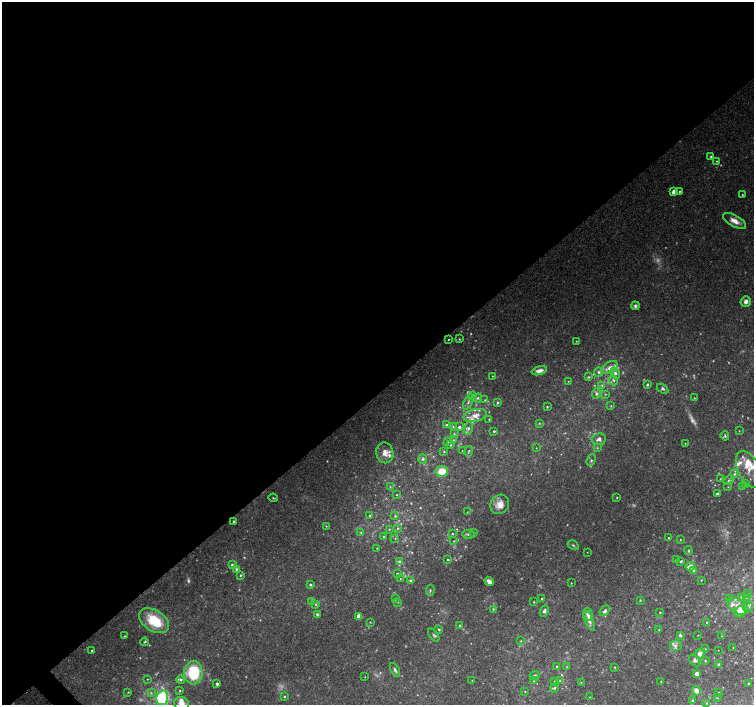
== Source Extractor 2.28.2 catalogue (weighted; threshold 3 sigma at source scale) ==
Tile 2 of 4 x 4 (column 2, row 1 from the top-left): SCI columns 1511-3013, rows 4433-5838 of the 6018 x 5986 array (HDU 1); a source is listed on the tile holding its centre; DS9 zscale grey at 2 x 2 block average (1 PNG px = mean of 2 x 2 image px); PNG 756 x 707 px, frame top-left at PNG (2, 2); each listed source drawn as its Kron ellipse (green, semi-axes under 4 px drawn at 4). Shown black and unused: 56% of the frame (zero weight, under 3 of 4 exposures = <1% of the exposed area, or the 3 px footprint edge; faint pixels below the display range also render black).
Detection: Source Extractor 2.28.2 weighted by HDU 2 'WHT'; one run over the whole footprint, this tile lists its part. Background 0.0896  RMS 0.0054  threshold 0.0243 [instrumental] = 3 sigma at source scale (4.5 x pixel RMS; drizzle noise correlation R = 1.50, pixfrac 1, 0.0396/0.0396 arcsec/px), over >= 5 px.
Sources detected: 240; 33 too faint to see at this stretch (2 x 2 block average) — neither listed nor drawn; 24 inside a brighter listed object's ellipse — not listed separately; the other 183 listed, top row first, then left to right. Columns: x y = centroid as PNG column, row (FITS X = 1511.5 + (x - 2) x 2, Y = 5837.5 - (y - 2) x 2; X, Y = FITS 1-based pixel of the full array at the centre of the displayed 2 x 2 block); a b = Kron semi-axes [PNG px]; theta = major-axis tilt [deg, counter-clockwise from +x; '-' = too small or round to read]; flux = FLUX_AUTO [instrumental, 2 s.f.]
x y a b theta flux
711 156 3 2 - 1.3
717 161 2 2 - 0.82
679 191 3 3 - 1.4
674 192 3 3 - 20
742 195 2 2 - 0.78
734 221 13 5 -28 11
746 301 5 5 - 5.8
635 306 4 4 - 2.9
448 339 2 2 - 0.71
459 339 3 2 - 1.1
576 341 3 2 - 0.74
610 367 9 5 30 8.5
539 371 8 3 16 6.2
598 372 5 4 - 2.9
615 373 6 4 -56 4.4
492 376 2 2 - 0.61
589 377 4 3 - 1.5
614 380 5 3 - 2.2
568 381 2 2 - 0.52
602 385 4 3 - 1.8
647 385 3 3 - 1.8
663 389 6 4 -36 2.5
596 394 5 4 - 2.6
605 394 3 3 - 0.91
473 395 4 3 - 2.4
477 398 4 3 - 2.3
694 398 3 2 - 0.83
485 400 3 3 - 1.2
468 402 8 3 67 3.3
498 403 3 3 - 1.6
611 406 3 2 - 0.88
547 407 2 2 - 1.2
475 415 11 6 13 9.9
489 419 2 2 - 0.58
539 423 3 3 - 1
446 425 3 3 - 2
453 427 3 3 - 1.1
459 427 3 2 - 2.6
468 428 6 4 74 3.1
494 431 2 2 - 1.8
739 431 2 2 - 0.54
454 434 4 3 - 1.5
725 436 5 3 - 1.9
599 439 7 6 - 6
453 440 3 2 - 0.69
447 442 3 2 - 1.2
685 443 2 2 - 0.62
451 445 2 2 - 1.1
536 448 2 2 - 0.6
597 448 3 3 - 1.1
463 450 2 2 - 1
469 451 5 2 - 1.3
444 452 3 2 - 1
385 453 10 8 -78 11
423 459 4 4 - 2.3
591 460 6 3 66 2.1
749 469 20 11 -64 22
442 471 6 5 - 21
734 474 3 3 - 1.8
720 479 4 2 - 0.84
728 480 5 3 - 2
746 484 3 3 - 1.1
390 487 2 2 - 0.75
728 487 2 2 - 0.61
743 487 2 2 - 1
717 494 3 2 - 2.5
397 495 2 2 - 0.77
617 497 2 2 - 0.86
273 498 4 2 - 1.1
500 504 10 9 - 14
467 512 2 2 - 0.5
370 515 3 3 - 1.2
395 516 3 3 - 1.3
234 521 3 2 - 1.5
326 526 3 2 - 0.8
398 528 4 3 - 1.5
389 529 3 3 - 0.98
361 532 4 3 - 1.5
474 532 2 2 - 0.65
452 533 3 2 - 0.97
468 534 6 3 -4 2.4
383 536 3 3 - 0.96
395 538 2 2 - 0.76
669 538 2 2 - 0.83
680 540 3 2 - 0.83
454 541 3 2 - 0.91
573 545 6 3 -31 2
377 548 2 2 - 0.64
688 551 4 3 - 1.5
587 552 2 2 - 0.45
448 559 3 2 - 1.1
676 560 3 2 - 0.91
400 561 4 3 - 3
681 561 3 2 - 1.8
232 565 3 3 - 2.7
690 566 5 3 - 11
236 569 3 3 - 2.2
694 570 4 4 - 2.9
397 574 2 2 - 1.5
240 575 3 3 - 1.7
400 579 2 2 - 0.52
410 580 4 3 - 2.2
701 580 3 2 - 0.66
489 581 5 3 - 6.6
571 583 2 2 - 0.79
310 585 3 3 - 1.6
430 590 5 2 - 1.5
748 593 3 2 - 0.85
742 597 3 3 - 1.3
747 597 3 3 - 1.3
541 598 2 2 - 1
730 598 3 3 - 1.4
395 599 3 3 - 1.7
640 600 3 2 - 0.82
311 601 3 3 - 1.2
397 602 3 2 - 0.97
534 602 2 2 - 0.85
316 604 3 3 - 1.5
738 606 11 7 -29 12
748 607 5 5 - 4.1
493 609 4 3 - 1.4
544 611 6 4 65 4.1
605 611 6 4 49 4.5
660 612 2 2 - 0.85
740 612 6 5 - 15
317 614 3 3 - 2.5
588 614 6 4 -80 7.2
359 616 3 3 - 17
154 621 16 10 -33 52
589 621 11 4 -64 5.7
370 622 3 2 - 0.73
707 622 3 3 - 1.1
460 626 3 2 - 1.2
439 629 3 2 - 1.5
659 630 2 2 - 0.57
434 635 7 3 -52 2
680 635 3 3 - 3
698 635 2 2 - 0.57
125 636 3 3 - 0.94
722 636 3 2 - 0.51
521 641 3 3 - 0.87
145 642 4 2 - 1.3
675 646 6 5 - 4.4
733 647 2 2 - 0.49
705 649 2 2 - 0.42
718 650 2 2 - 0.33
92 651 3 2 - 1.2
700 654 5 4 - 9.5
695 660 6 4 -57 3.8
705 661 3 3 - 1.1
719 664 3 3 - 1.5
557 666 3 3 - 1.2
567 667 3 2 - 0.83
614 667 3 2 - 0.86
395 670 7 3 -61 2.9
193 673 12 9 89 74
697 674 3 3 - 12
534 675 5 3 - 1.6
365 677 2 2 - 0.56
147 679 3 2 - 0.72
181 680 4 4 - 2.1
472 680 2 2 - 0.51
560 680 3 3 - 1.7
533 681 3 2 - 0.84
555 681 3 2 - 1.3
661 681 2 2 - 1
581 682 3 2 - 0.8
749 683 3 2 - 0.93
217 684 2 2 - 3.5
554 688 5 3 - 1.6
180 691 3 2 - 1.1
525 691 2 2 - 0.68
696 691 5 4 - 8.8
128 692 3 2 - 0.95
719 692 2 2 - 0.78
151 693 3 3 - 1.3
284 697 3 3 - 1.1
590 697 2 2 - 0.57
162 698 7 5 74 100
717 698 3 2 - 0.55
693 700 4 3 - 1.7
707 703 3 2 - 0.9
181 704 7 6 - 11
Isophote crosses this tile's border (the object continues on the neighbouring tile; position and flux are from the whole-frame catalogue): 2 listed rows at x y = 162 698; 181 704
Diffuse or blended objects may show on this block-average render without a row.